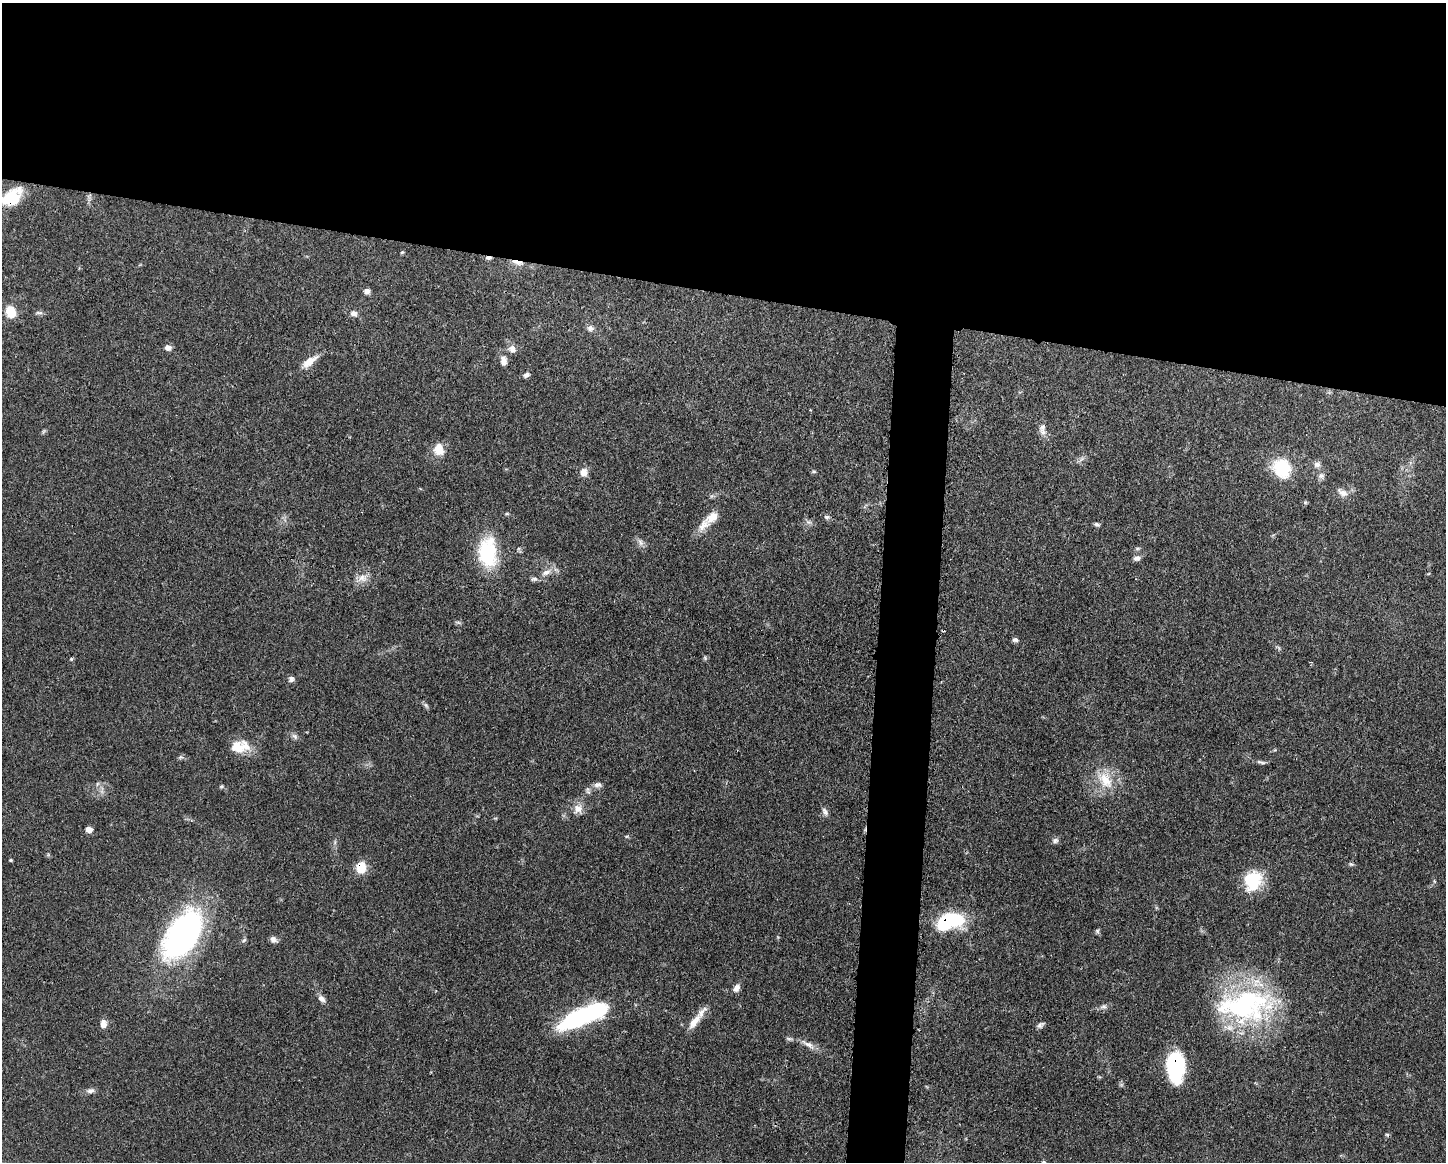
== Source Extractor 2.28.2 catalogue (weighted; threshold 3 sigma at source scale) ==
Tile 2 of 3 x 4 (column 2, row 1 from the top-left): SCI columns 1563-3006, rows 3486-4645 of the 4681 x 4647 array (HDU 1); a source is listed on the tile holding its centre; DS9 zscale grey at full resolution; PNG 1448 x 1164 px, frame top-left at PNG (2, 3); no overlay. Shown black and unused: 28% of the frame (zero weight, under 3 of 4 exposures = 1% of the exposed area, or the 3 px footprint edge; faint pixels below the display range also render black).
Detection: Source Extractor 2.28.2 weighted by HDU 2 'WHT'; one run over the whole footprint, this tile lists its part. Background 0.0597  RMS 0.0031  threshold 0.0141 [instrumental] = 3 sigma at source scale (4.5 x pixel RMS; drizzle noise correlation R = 1.50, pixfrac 1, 0.05/0.05 arcsec/px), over >= 5 px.
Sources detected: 74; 2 inside a brighter object's white glare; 1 cosmic-ray / hot-pixel residue — not listed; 3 inside a brighter listed object's ellipse — not listed separately; the other 68 listed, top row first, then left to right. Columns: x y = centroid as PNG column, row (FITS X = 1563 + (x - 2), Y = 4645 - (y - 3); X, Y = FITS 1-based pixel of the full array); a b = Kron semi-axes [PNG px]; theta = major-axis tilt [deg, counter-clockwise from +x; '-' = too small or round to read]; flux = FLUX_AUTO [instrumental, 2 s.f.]
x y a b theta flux
11 197 30 17 31 13
402 252 5 4 - 0.36
488 258 8 4 3 0.73
517 262 16 5 -15 1.8
367 291 7 6 - 1.2
11 312 12 9 -72 6.1
39 313 10 4 -5 0.7
354 313 10 8 -25 1.5
590 328 9 8 - 1.2
168 348 8 7 - 1.3
512 349 11 9 -53 1.8
504 360 11 7 -83 2.2
309 361 24 9 36 3.9
526 375 8 5 28 0.99
1042 429 17 9 -89 2.1
438 449 15 12 -87 4.5
1317 464 9 8 - 1.3
1282 468 26 22 -62 12
814 471 6 4 -1 0.39
584 472 10 8 -88 2.3
1321 476 9 7 24 1.1
1343 493 17 8 -29 2.3
507 514 6 4 -18 0.37
712 517 18 11 37 3.7
826 517 8 5 -26 0.74
808 522 7 4 -17 0.73
1097 524 8 5 -23 0.63
640 542 10 6 -61 1.2
488 552 38 22 -88 19
1137 558 9 7 8 1.3
546 572 14 7 26 2.2
362 578 14 10 20 2.7
1015 640 7 6 - 0.8
71 659 5 4 - 0.38
291 679 7 6 - 1
426 705 8 5 -54 0.65
295 736 10 6 -45 0.95
237 747 20 17 11 6.2
1261 762 14 4 -13 0.79
1106 780 27 16 -60 8.1
97 784 7 4 72 0.53
598 785 11 7 1 1.2
221 786 6 4 30 0.4
578 809 13 12 - 2.8
825 811 11 6 -61 1.1
89 830 6 5 - 2.2
1055 840 8 7 - 0.95
11 860 4 4 - 0.32
1351 864 6 5 - 0.5
361 867 13 10 82 5.4
1253 881 20 16 71 16
946 922 22 13 51 18
1097 931 6 5 - 0.57
182 935 49 27 58 91
273 939 9 7 -38 1.2
244 940 7 4 45 0.51
736 988 9 7 59 1.6
322 999 11 7 -38 1.4
1103 1006 9 6 4 1
1245 1006 72 41 6 57
580 1017 49 16 25 35
694 1022 25 9 51 3.8
103 1024 11 8 -86 1.9
1040 1025 10 6 39 0.96
808 1044 22 7 -30 2.5
1176 1066 27 15 -90 33
90 1091 10 6 12 1.2
1044 1162 7 5 -26 0.56
Overlapping masked pixels (flux is a lower limit): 6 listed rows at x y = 11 197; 488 258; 517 262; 361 867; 946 922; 1176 1066
Isophote crosses this tile's border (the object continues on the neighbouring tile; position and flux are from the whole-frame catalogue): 2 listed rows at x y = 11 197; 1044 1162